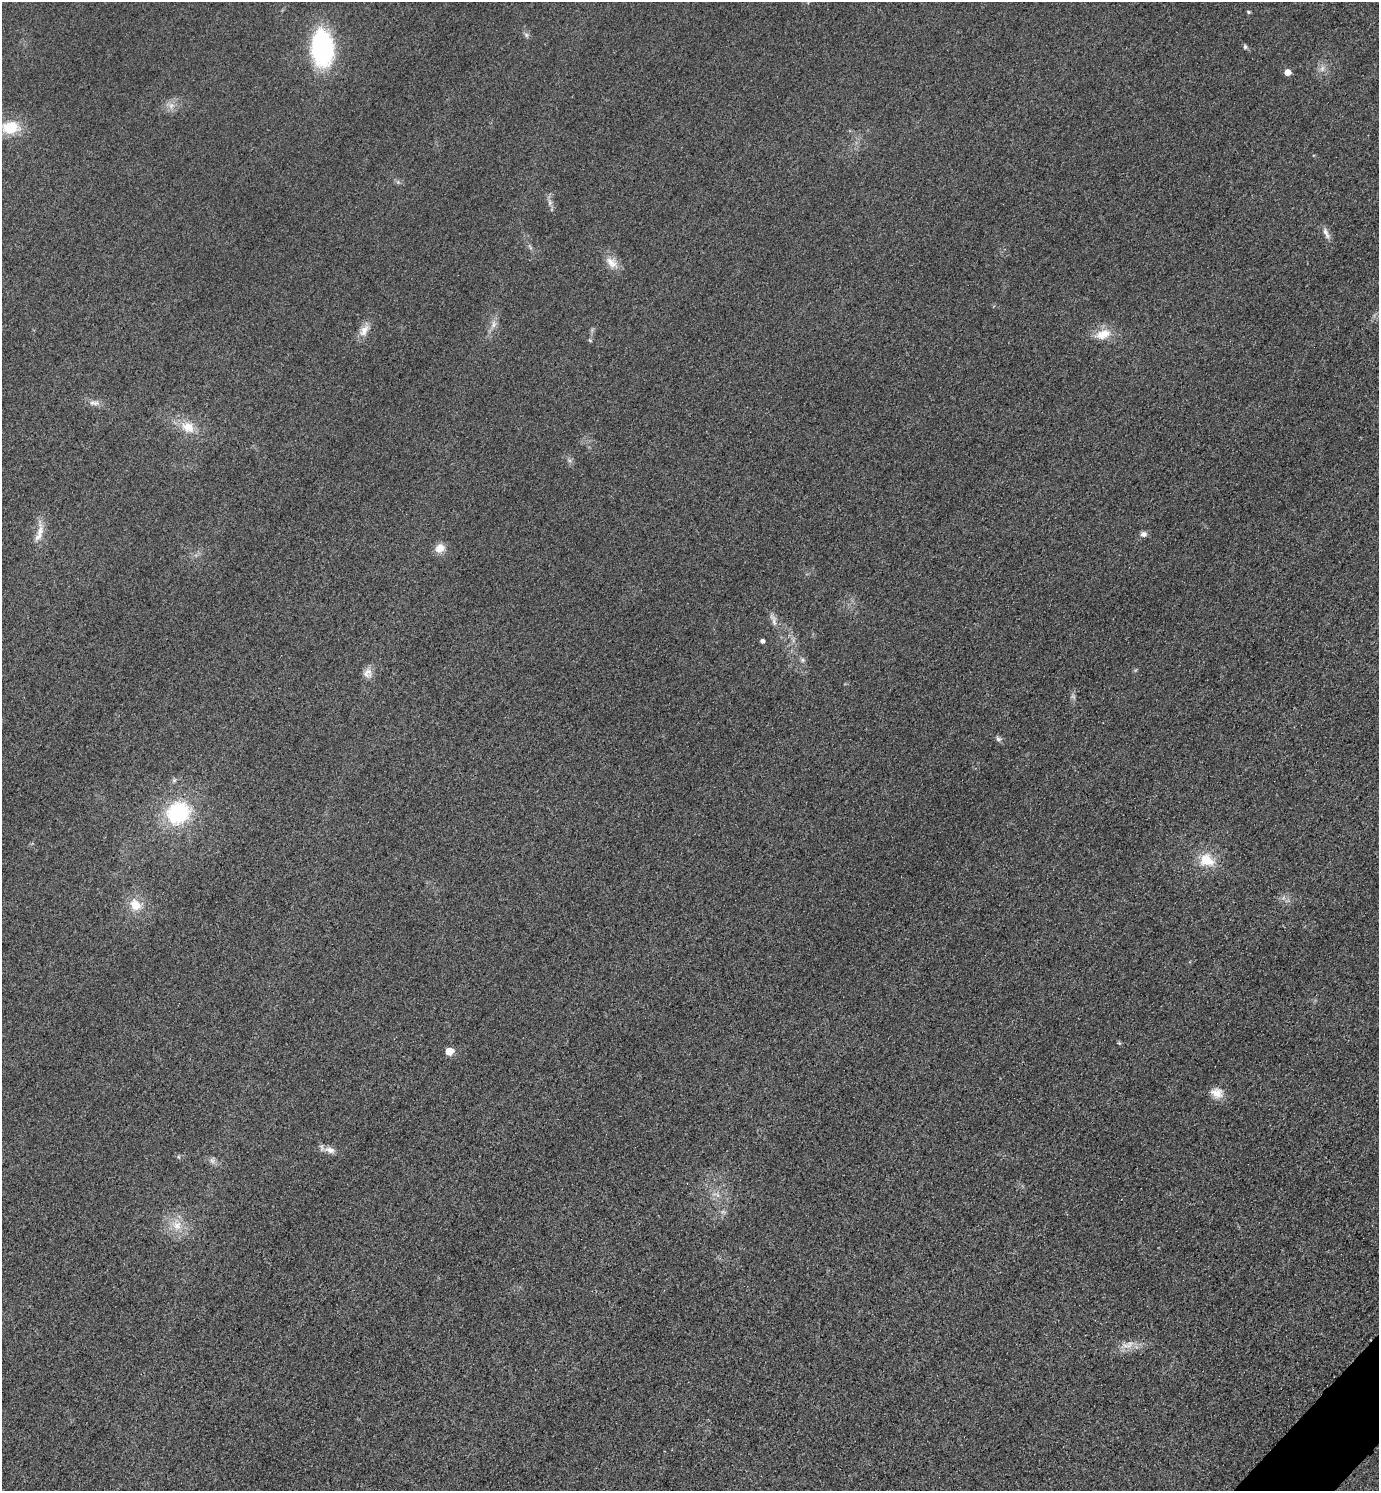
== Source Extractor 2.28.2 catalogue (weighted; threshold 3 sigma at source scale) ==
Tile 6 of 4 x 4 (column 2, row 2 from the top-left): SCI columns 1704-3080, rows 3011-4499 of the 6019 x 6019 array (HDU 1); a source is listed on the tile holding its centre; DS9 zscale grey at full resolution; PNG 1381 x 1493 px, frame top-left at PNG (2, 2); no overlay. Shown black and unused: <1% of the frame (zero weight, under 3 of 4 exposures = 3% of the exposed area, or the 3 px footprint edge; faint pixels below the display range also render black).
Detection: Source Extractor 2.28.2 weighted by HDU 2 'WHT'; one run over the whole footprint, this tile lists its part. Background 0.0756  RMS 0.017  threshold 0.0773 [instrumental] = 3 sigma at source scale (4.5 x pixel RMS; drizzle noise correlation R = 1.50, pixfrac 1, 0.05/0.05 arcsec/px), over >= 5 px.
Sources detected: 34; all 34 listed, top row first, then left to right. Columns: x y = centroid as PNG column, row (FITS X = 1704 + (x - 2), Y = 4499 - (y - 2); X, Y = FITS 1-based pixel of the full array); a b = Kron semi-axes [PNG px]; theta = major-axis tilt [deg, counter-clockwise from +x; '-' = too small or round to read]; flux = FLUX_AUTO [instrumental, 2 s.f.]
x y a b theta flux
1248 12 4 4 - 2.4
526 35 7 6 - 3.9
1245 47 6 4 -75 3.2
322 48 26 16 -88 300
1322 68 9 6 70 6.9
1288 72 5 5 - 16
171 106 8 7 - 8.3
10 128 20 15 2 46
550 202 8 6 90 5.6
1326 233 17 5 -65 8.5
611 263 19 11 -48 19
493 324 11 6 84 8.8
364 330 18 10 61 16
1103 334 23 13 18 27
94 403 16 6 -4 9.1
188 427 19 14 -29 30
39 533 27 8 70 19
1143 534 7 6 - 7.3
440 548 13 11 29 15
773 620 20 5 -69 9.5
762 641 4 4 - 5.3
802 660 6 5 - 3.7
367 673 13 12 - 12
998 739 7 6 - 4.3
178 813 25 22 32 140
1206 860 20 15 -23 38
135 905 17 14 -52 29
449 1051 5 5 - 42
1217 1093 16 12 -18 19
330 1150 15 8 -12 12
212 1160 10 6 -63 5.6
723 1212 7 4 -18 3.4
177 1225 14 13 - 25
1128 1345 21 7 20 16